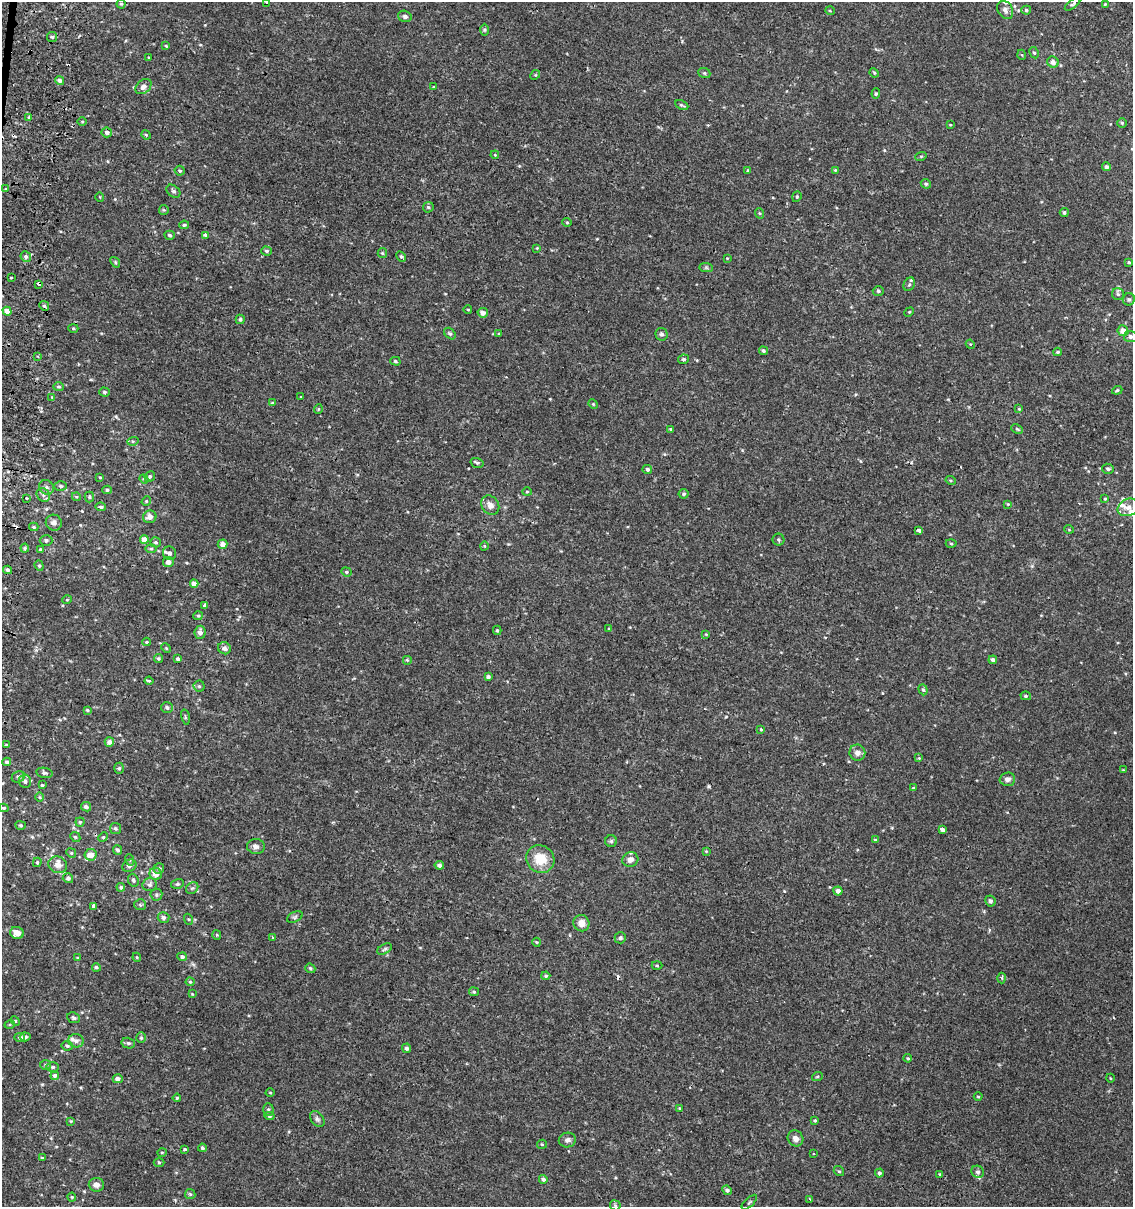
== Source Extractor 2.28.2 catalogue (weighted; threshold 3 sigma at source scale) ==
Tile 11 of 4 x 4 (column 3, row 3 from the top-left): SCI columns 2530-3660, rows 1243-2447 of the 5119 x 4893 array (HDU 1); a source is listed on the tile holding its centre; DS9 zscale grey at full resolution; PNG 1135 x 1209 px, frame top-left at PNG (2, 2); each listed source drawn as its Kron ellipse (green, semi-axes under 4 px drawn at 4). Shown black and unused: <1% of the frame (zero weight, under 2 of 3 exposures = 3% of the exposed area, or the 3 px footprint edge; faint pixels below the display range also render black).
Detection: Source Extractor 2.28.2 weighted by HDU 2 'WHT'; one run over the whole footprint, this tile lists its part. Background 0.00112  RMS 0.0027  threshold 0.0119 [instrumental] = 3 sigma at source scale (4.5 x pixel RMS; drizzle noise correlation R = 1.50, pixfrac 1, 0.0396/0.0396 arcsec/px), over >= 5 px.
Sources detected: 287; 3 cosmic-ray / hot-pixel residue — neither listed nor drawn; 8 inside a brighter listed object's ellipse — not listed separately; the other 276 listed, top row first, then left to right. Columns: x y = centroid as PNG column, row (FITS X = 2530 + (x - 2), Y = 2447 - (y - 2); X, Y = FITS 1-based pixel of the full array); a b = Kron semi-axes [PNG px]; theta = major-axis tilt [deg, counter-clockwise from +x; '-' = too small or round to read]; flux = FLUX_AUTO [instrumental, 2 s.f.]
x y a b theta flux
266 2 3 3 - 0.22
121 4 4 4 - 0.37
1073 4 9 4 36 0.46
1105 4 4 4 - 0.22
1005 10 10 7 -59 1.2
1026 10 5 4 - 0.45
830 11 5 3 - 0.22
405 16 7 5 -17 0.66
485 30 6 4 90 0.39
52 37 5 5 - 0.44
166 46 3 3 - 0.21
1034 53 6 4 -61 0.35
1022 55 5 3 - 0.21
149 57 4 2 - 0.2
1053 62 6 5 - 1.4
704 73 6 5 - 0.44
874 73 5 4 - 0.3
535 75 5 4 - 0.29
60 80 5 4 - 0.84
143 87 9 6 41 1.3
434 87 3 3 - 0.21
876 94 5 4 - 0.36
682 105 7 3 -24 0.38
29 118 4 3 - 7.3
82 122 5 3 - 0.24
1122 123 5 5 - 0.38
950 125 4 2 - 0.18
107 132 5 5 - 0.9
146 135 5 4 - 0.3
495 155 4 3 - 0.22
921 156 6 3 18 0.27
1106 167 4 4 - 0.81
748 170 4 3 - 0.3
835 170 4 3 - 0.24
180 171 5 5 - 0.44
926 184 5 4 - 0.44
5 189 3 3 - 0.32
173 191 8 5 -42 0.57
100 197 5 3 - 0.2
797 197 5 4 - 0.34
428 207 5 5 - 0.38
164 210 5 5 - 0.32
1064 212 4 4 - 0.51
759 213 5 3 - 0.26
567 222 4 4 - 0.28
184 225 5 3 - 0.47
170 235 5 4 - 0.58
205 235 3 3 - 0.99
537 248 3 3 - 0.21
266 251 5 4 - 0.49
382 253 5 4 - 0.34
401 256 5 4 - 0.39
26 257 5 5 - 0.75
727 258 3 3 - 0.25
115 262 6 4 -50 0.35
1129 262 4 3 - 0.35
706 268 7 4 -1 0.44
11 277 3 3 - 0.47
39 284 3 3 - 3
909 284 7 5 60 0.52
878 291 5 5 - 0.42
1118 294 6 6 - 0.56
1129 299 6 6 - 0.51
44 306 5 4 - 0.48
468 310 4 3 - 0.19
7 311 4 4 - 1.8
909 312 5 4 - 0.27
483 313 5 4 - 1.4
240 319 5 4 - 0.48
73 328 5 4 - 0.32
1123 331 5 5 - 2.2
450 334 6 4 -46 0.47
499 334 4 3 - 0.25
661 334 6 6 - 0.63
1130 337 6 6 - 0.89
970 344 5 4 - 0.23
763 351 4 4 - 0.53
1057 352 4 3 - 0.37
38 356 4 3 - 0.48
683 359 5 4 - 0.49
395 361 5 4 - 0.38
59 387 5 4 - 0.35
1117 390 5 3 - 0.35
105 392 5 4 - 0.41
52 397 4 4 - 0.22
301 397 3 2 - 0.18
272 403 4 4 - 0.24
593 404 5 4 - 0.29
318 409 4 4 - 0.3
1019 409 4 4 - 0.23
671 429 4 4 - 0.39
1017 429 6 4 -26 0.34
133 441 6 4 16 0.34
477 463 6 4 -16 0.53
647 469 5 4 - 0.7
1108 469 6 5 - 0.62
150 476 6 5 - 0.44
100 477 4 3 - 0.22
144 479 5 3 - 0.29
951 480 5 4 - 0.32
61 486 6 5 - 0.53
46 487 8 7 - 1
107 490 5 4 - 0.37
527 492 4 4 - 0.29
684 494 5 5 - 0.55
43 495 7 6 - 0.88
76 497 4 4 - 0.28
89 497 5 5 - 0.46
26 498 3 3 - 0.52
1105 499 4 3 - 0.27
146 501 5 4 - 0.33
1008 504 4 4 - 0.22
490 505 10 8 -53 1.7
101 507 5 4 - 0.54
1128 507 11 8 22 1.7
150 517 7 6 - 1.3
54 523 8 8 - 1.1
34 527 4 3 - 0.35
1069 529 5 3 - 0.21
919 530 4 3 - 0.99
144 539 4 4 - 2.1
46 540 6 5 - 0.55
778 540 6 6 - 0.49
156 542 5 5 - 0.44
222 544 5 4 - 1.5
951 544 5 3 - 0.29
484 546 4 3 - 0.2
25 548 4 4 - 0.38
151 549 5 3 - 0.32
41 550 4 4 - 0.49
169 553 7 6 - 0.75
168 562 5 5 - 1.2
39 566 5 4 - 0.41
8 570 4 4 - 0.59
346 572 5 4 - 0.33
194 584 4 4 - 2
67 600 5 3 - 0.21
204 606 3 3 - 0.97
198 616 5 4 - 0.34
608 629 3 3 - 0.38
497 630 4 3 - 0.35
200 632 6 5 - 1.2
706 634 4 3 - 0.21
147 642 4 4 - 0.28
166 648 5 4 - 0.27
224 648 6 6 - 1
158 658 4 4 - 0.4
178 659 4 3 - 0.54
407 660 5 5 - 0.36
993 660 4 4 - 0.88
488 677 4 3 - 0.62
149 681 4 3 - 0.38
199 686 5 5 - 0.42
923 690 5 4 - 0.47
1026 696 5 4 - 0.4
167 708 6 5 - 0.77
87 710 4 4 - 0.32
185 717 8 3 -77 0.31
761 729 4 3 - 0.29
109 742 5 4 - 1.2
6 745 4 3 - 0.25
857 753 8 8 - 1.4
919 758 3 3 - 0.21
7 762 4 4 - 0.63
119 768 6 5 - 0.47
1123 770 3 3 - 0.19
44 773 8 5 -10 0.56
18 777 7 5 26 0.58
1007 779 8 6 3 1.1
25 781 7 6 - 0.93
42 785 3 3 - 0.28
914 788 4 2 - 0.27
40 797 5 3 - 0.27
86 807 5 4 - 0.78
4 808 5 3 - 0.34
80 822 4 4 - 0.34
21 825 5 4 - 0.35
115 828 5 5 - 0.49
942 829 4 3 - 1.2
75 837 5 4 - 0.38
103 837 5 4 - 0.33
875 840 4 4 - 0.35
611 841 6 6 - 0.47
256 846 9 7 -6 1.1
118 850 4 4 - 0.56
706 851 4 4 - 0.22
71 853 5 4 - 0.32
91 855 6 6 - 2.4
540 859 14 13 - 5.7
630 859 8 7 - 1.3
130 860 6 3 -71 0.32
37 862 5 4 - 0.32
58 865 9 8 - 1.9
439 865 5 4 - 0.94
129 866 7 6 - 0.9
159 869 5 5 - 0.54
156 874 6 6 - 2
68 878 5 5 - 0.69
133 880 6 5 - 0.53
177 884 6 5 - 0.5
150 885 7 6 - 0.67
121 887 4 4 - 0.45
192 888 6 5 - 0.5
838 891 4 4 - 1.2
156 895 6 6 - 0.48
990 901 5 5 - 0.65
140 905 6 5 - 0.41
94 906 4 3 - 0.63
163 917 6 5 - 0.81
295 917 8 5 25 0.56
188 919 5 3 - 0.29
581 923 8 8 - 2.3
17 933 7 6 - 1.8
217 935 5 4 - 0.29
273 937 3 3 - 0.46
620 938 6 5 - 0.59
537 942 4 4 - 0.27
385 949 8 4 28 0.47
78 957 4 2 - 0.22
137 957 4 4 - 0.25
182 957 5 4 - 0.64
657 965 5 3 - 0.26
96 967 4 4 - 0.4
310 968 5 4 - 0.4
546 976 4 4 - 0.43
1002 978 5 3 - 0.34
190 982 4 4 - 0.26
474 992 5 4 - 0.33
192 994 4 4 - 0.2
74 1018 7 5 -22 0.55
15 1021 5 4 - 0.3
10 1024 5 3 - 0.28
20 1037 5 4 - 0.61
25 1037 5 4 - 0.73
141 1038 5 4 - 0.43
76 1041 8 6 -3 0.93
128 1043 7 5 -14 0.5
67 1046 6 4 -11 0.51
407 1048 4 4 - 0.8
908 1058 4 3 - 0.3
45 1065 5 5 - 0.37
53 1067 6 4 0 0.48
55 1076 4 4 - 1.9
817 1077 5 3 - 0.27
1110 1078 4 3 - 0.21
118 1079 5 4 - 1
270 1093 4 3 - 0.19
978 1097 4 3 - 0.23
177 1098 4 3 - 0.32
679 1108 3 3 - 0.26
268 1109 6 5 - 0.43
269 1116 5 4 - 0.46
317 1119 9 6 -53 0.7
815 1120 4 3 - 0.33
71 1121 4 4 - 0.23
796 1138 8 7 - 1.3
567 1140 8 7 - 0.92
542 1144 5 4 - 0.29
202 1148 4 4 - 0.5
184 1150 3 3 - 0.39
162 1152 5 3 - 0.22
813 1154 3 2 - 0.35
42 1158 4 3 - 0.42
159 1162 5 3 - 0.28
839 1171 5 4 - 0.38
978 1172 6 5 - 0.62
879 1173 4 4 - 0.61
940 1174 3 2 - 0.18
543 1179 4 4 - 0.61
96 1185 7 7 - 1.6
727 1190 5 4 - 0.72
190 1194 5 5 - 0.42
72 1197 4 4 - 0.28
810 1199 3 2 - 0.39
749 1202 10 2 45 0.29
615 1205 5 5 - 0.39
Overlapping masked pixels (flux is a lower limit): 1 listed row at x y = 39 284
Isophote crosses this tile's border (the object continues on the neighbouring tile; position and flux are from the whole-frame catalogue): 1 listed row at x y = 266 2